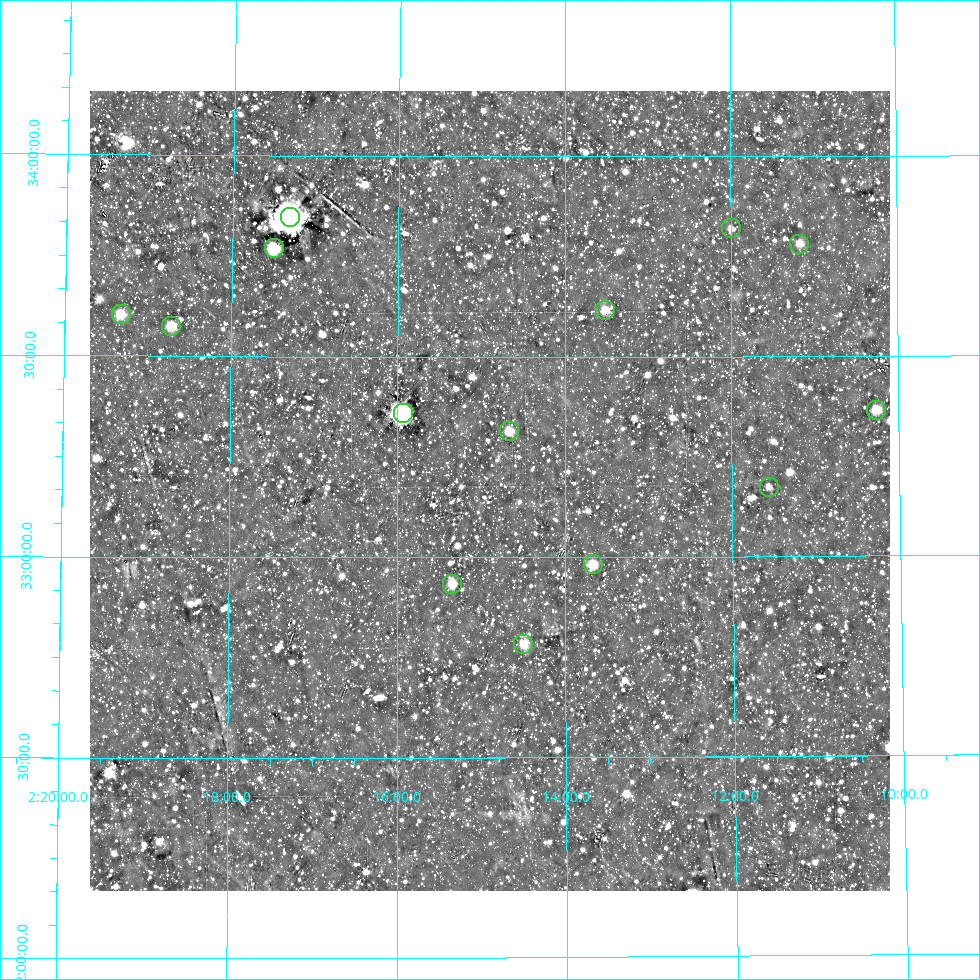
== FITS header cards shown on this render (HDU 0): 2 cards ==
NAXIS1  =                  800
NAXIS2  =                  800

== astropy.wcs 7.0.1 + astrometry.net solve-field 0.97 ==
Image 800 x 800 px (HDU 0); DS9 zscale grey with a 90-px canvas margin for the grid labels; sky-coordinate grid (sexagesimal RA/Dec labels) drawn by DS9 from the SOLVED WCS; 14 Tycho-2 reference stars matched to detected sources circled (green)
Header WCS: RA---AIT/DEC--AIT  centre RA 02:14:54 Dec +33:10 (33.72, +33.17 deg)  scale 9 arcsec/px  FOV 120.0' x 120.0'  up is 0 deg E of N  parity normal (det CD < 0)
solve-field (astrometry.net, Tycho-2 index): SOLVED blind (the header's WCS was not the basis of the solution)
Solved WCS: RA---TAN-SIP/DEC--TAN-SIP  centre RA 02:14:54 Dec +33:10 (33.72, +33.17 deg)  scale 8.99 arcsec/px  FOV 119.9' x 119.8'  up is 0 deg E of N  parity normal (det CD < 0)
Header WCS and blind solve agree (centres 3.1 arcsec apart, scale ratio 0.9992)
Tycho-2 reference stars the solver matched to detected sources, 14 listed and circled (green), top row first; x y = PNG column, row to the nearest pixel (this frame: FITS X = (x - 90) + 1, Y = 800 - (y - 91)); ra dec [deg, ICRS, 3 dp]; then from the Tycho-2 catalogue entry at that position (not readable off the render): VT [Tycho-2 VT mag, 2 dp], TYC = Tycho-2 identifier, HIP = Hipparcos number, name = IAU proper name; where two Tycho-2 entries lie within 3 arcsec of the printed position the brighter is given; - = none
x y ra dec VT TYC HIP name
290 217 34.329 +33.847 4.00 2318-1875-1 10670 -
731 228 32.998 +33.820 9.74 2317-75-1 - -
799 244 32.794 +33.782 9.31 2317-79-1 10202 -
274 248 34.375 +33.771 8.19 2318-59-1 10684 -
605 310 33.377 +33.617 8.63 2313-1351-1 - -
121 314 34.832 +33.604 8.22 2314-1642-1 10823 -
171 326 34.680 +33.576 8.86 2314-888-1 - -
876 410 32.567 +33.365 8.03 2313-1835-1 10130 -
403 413 33.985 +33.359 5.25 2314-1819-1 10559 -
509 431 33.666 +33.316 8.71 2313-718-1 10450 -
769 487 32.891 +33.174 9.91 2313-838-1 - -
593 564 33.417 +32.981 8.61 2313-1500-1 10373 -
452 584 33.835 +32.934 8.86 2314-994-1 - -
523 644 33.624 +32.784 8.77 2313-1216-1 - -